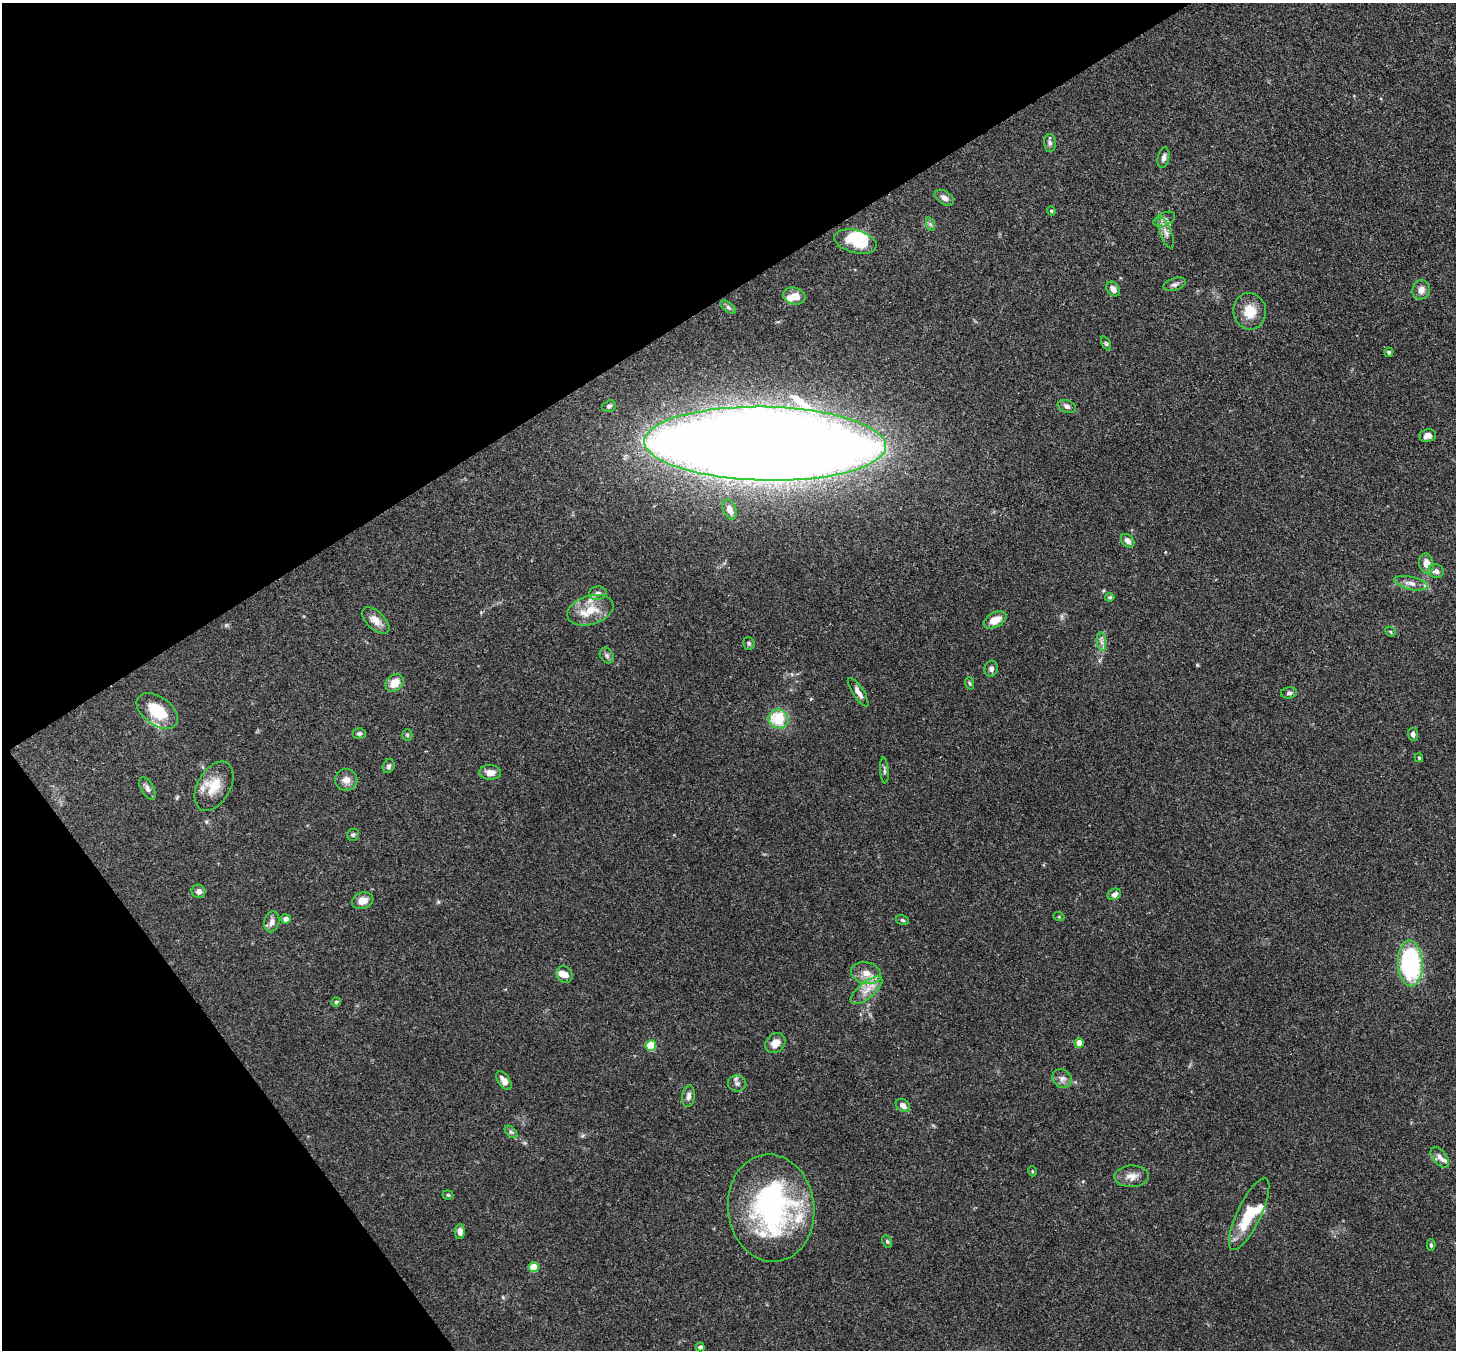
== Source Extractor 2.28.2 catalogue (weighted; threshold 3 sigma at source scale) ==
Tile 5 of 4 x 4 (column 1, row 2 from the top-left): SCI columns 79-1532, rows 2905-4252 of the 5973 x 5945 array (HDU 1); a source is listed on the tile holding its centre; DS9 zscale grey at full resolution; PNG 1458 x 1352 px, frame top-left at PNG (2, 3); each listed source drawn as its Kron ellipse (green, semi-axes under 4 px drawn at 4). Shown black and unused: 30% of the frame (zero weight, under 3 of 4 exposures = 7% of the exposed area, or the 3 px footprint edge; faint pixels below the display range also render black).
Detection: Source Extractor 2.28.2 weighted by HDU 2 'WHT'; one run over the whole footprint, this tile lists its part. Background 0.154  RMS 0.0047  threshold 0.021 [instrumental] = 3 sigma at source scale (4.5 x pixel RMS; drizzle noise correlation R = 1.50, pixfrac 1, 0.05/0.05 arcsec/px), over >= 5 px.
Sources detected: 95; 2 inside a brighter object's white glare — neither listed nor drawn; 9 inside a brighter listed object's ellipse — not listed separately; the other 84 listed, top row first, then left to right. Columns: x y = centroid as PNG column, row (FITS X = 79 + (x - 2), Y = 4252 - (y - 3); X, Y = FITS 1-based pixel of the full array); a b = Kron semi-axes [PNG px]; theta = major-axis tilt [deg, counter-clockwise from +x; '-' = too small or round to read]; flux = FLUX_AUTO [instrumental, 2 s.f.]
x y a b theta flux
1050 143 9 6 -89 1.3
1163 158 10 5 77 1.8
944 198 10 6 -34 2.4
1051 211 4 4 - 0.53
1164 219 11 6 24 1.9
930 224 7 4 -71 0.94
1166 233 16 6 -69 2.8
855 242 22 11 -14 14
1175 284 11 6 17 1.6
1113 289 8 6 -48 2.4
1421 290 10 8 77 3.1
794 296 11 8 -14 4.5
728 307 9 4 -36 1.2
1250 311 18 16 -83 8.9
1106 343 7 4 -63 0.64
1389 352 5 4 - 0.73
609 406 7 5 18 1
1067 406 9 6 -20 1.5
1428 435 8 6 9 2.9
765 444 121 37 -1 2100
729 509 10 6 -68 2.9
1127 541 8 5 -46 2.4
1426 564 10 7 -79 4.4
1436 571 8 6 -11 2.1
1411 583 17 6 -12 3.2
598 593 9 7 10 2
1110 597 4 4 - 0.71
590 610 24 14 16 11
376 620 17 9 -43 4.5
995 620 12 7 27 5.9
1390 632 6 3 -46 0.51
1101 642 9 4 -81 1.6
749 643 6 5 - 0.8
607 656 8 6 -58 1.2
991 669 8 6 74 1.5
395 683 10 8 42 6.7
970 683 6 4 -70 0.64
858 692 16 5 -57 2.6
1289 693 8 5 4 1.2
157 711 23 14 -36 16
779 719 10 9 - 17
359 733 6 5 - 1.1
1413 734 6 5 - 1.7
407 735 5 5 - 0.62
1419 758 4 3 - 0.6
388 766 7 5 67 1.4
884 770 13 3 -86 0.93
490 772 11 7 -2 3.6
346 780 11 11 - 3.3
214 786 27 16 60 11
147 788 12 6 -60 2.1
353 835 6 5 - 0.9
199 891 7 6 - 2.1
1114 894 7 5 28 2.2
363 901 11 8 20 3.9
1059 917 5 3 - 0.47
286 919 5 4 - 2.2
902 920 6 5 - 0.86
272 922 10 7 76 2.3
1410 963 23 12 -87 68
866 973 15 10 -14 5.2
564 975 9 7 -48 3.2
866 990 19 8 40 5.6
336 1002 4 4 - 0.63
775 1043 11 9 46 4.8
1079 1043 4 4 - 7.2
651 1045 5 5 - 21
1062 1078 10 9 - 2.4
504 1081 10 5 -54 3.2
737 1083 9 8 - 1.8
689 1096 11 6 81 2.1
903 1105 8 6 -37 2.6
511 1132 7 4 -44 0.92
1440 1157 12 7 -51 2.3
1032 1171 5 3 - 0.42
1131 1176 17 11 2 4.4
448 1195 5 4 - 0.7
771 1208 54 43 -84 94
1249 1214 39 11 64 17
460 1231 7 5 89 2.9
887 1241 6 4 -63 0.71
1431 1245 6 4 -88 0.7
534 1267 5 5 - 14
700 1347 4 4 - 1.7
Overlapping masked pixels (flux is a lower limit): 1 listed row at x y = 765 444